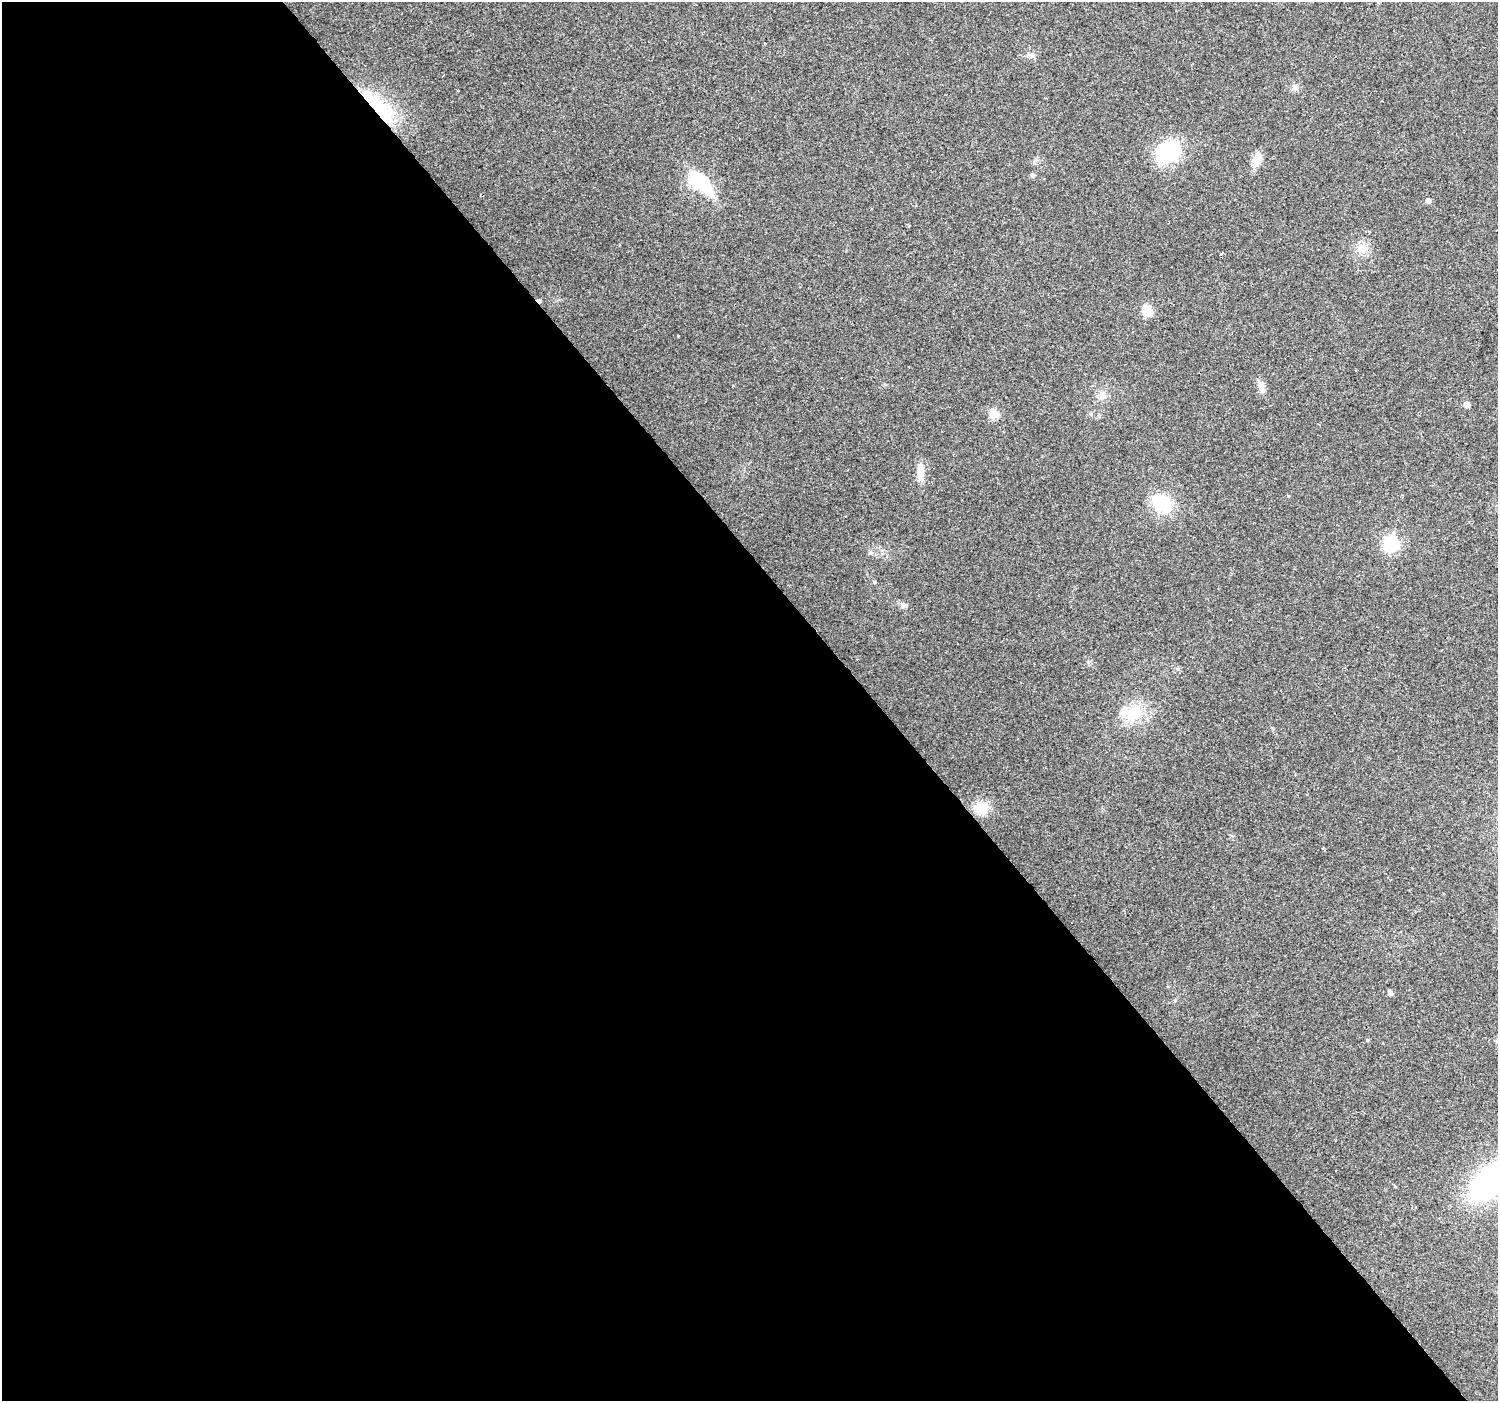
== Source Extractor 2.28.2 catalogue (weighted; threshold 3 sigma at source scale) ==
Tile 9 of 4 x 4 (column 1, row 3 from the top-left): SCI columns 4-1499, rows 1598-2996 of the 5985 x 5930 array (HDU 1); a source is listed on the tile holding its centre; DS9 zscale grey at full resolution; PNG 1500 x 1403 px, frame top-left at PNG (2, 2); no overlay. Shown black and unused: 58% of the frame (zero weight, under 2 of 3 exposures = <1% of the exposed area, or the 3 px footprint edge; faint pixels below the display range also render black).
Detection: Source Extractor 2.28.2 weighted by HDU 2 'WHT'; one run over the whole footprint, this tile lists its part. Background 0.114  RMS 0.009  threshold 0.0403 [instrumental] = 3 sigma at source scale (4.5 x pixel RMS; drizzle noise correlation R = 1.50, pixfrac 1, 0.0396/0.0396 arcsec/px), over >= 5 px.
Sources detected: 25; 1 cosmic-ray / hot-pixel residue — not listed; the other 24 listed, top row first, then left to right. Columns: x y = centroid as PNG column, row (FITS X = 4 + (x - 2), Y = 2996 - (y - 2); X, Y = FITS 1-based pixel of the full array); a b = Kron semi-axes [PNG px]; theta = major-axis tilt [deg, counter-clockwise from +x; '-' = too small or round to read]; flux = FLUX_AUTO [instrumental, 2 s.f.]
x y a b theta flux
1028 56 7 4 19 2.1
1295 87 9 6 73 3
377 107 51 14 -47 61
1168 152 24 18 39 65
1257 159 16 10 70 11
1032 175 6 5 - 2.1
702 183 35 16 -46 44
1428 201 5 4 - 4.4
1362 249 14 12 19 9.7
1221 254 4 3 - 1.9
1147 311 5 5 - 58
1261 386 17 7 -75 5.6
1102 395 11 9 -67 5.4
1467 404 5 4 - 8.1
994 414 5 5 - 39
920 473 23 9 -88 11
1162 503 22 17 -37 39
1391 544 6 6 - 230
904 605 8 7 - 3
1134 713 22 18 21 30
981 807 16 15 - 16
1390 993 5 4 - 4.4
1367 1040 4 4 - 1
1493 1179 45 21 41 230
Overlapping masked pixels (flux is a lower limit): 1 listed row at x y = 377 107
Isophote crosses this tile's border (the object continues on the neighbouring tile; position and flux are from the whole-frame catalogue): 1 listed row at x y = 1493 1179
Unlisted compact peaks at least as high as the median listed source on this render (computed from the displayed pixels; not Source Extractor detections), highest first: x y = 678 336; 1088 662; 874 582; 1288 496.